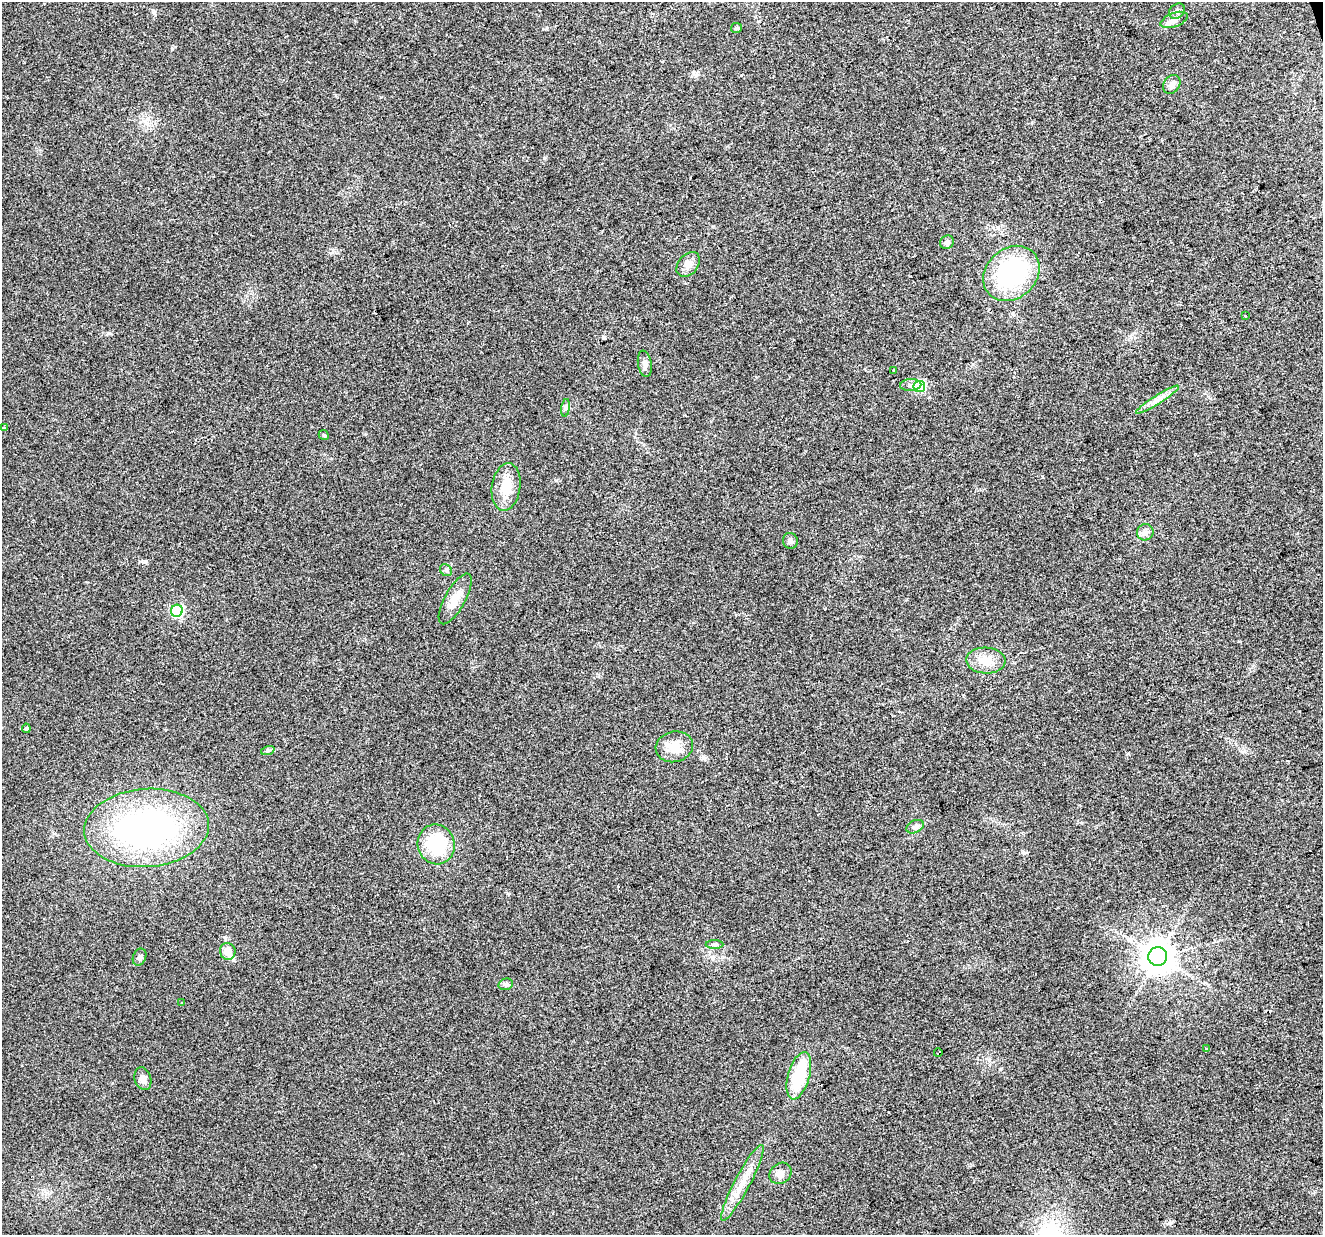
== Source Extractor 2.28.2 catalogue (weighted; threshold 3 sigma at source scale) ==
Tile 10 of 4 x 4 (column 2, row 3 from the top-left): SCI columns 1322-2642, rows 1290-2522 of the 5285 x 5096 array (HDU 1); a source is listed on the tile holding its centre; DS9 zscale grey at full resolution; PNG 1325 x 1237 px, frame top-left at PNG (2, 2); each listed source drawn as its Kron ellipse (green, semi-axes under 4 px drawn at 4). Shown black and unused: <1% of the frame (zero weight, under 2 of 3 exposures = <1% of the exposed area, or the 3 px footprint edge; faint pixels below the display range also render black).
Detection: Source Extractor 2.28.2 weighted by HDU 2 'WHT'; one run over the whole footprint, this tile lists its part. Background 0.0283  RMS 0.0061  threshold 0.0276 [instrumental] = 3 sigma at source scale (4.5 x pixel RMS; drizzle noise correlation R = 1.50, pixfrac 1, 0.0396/0.0396 arcsec/px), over >= 5 px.
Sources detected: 43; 2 inside a brighter listed object's ellipse — not listed separately; the other 41 listed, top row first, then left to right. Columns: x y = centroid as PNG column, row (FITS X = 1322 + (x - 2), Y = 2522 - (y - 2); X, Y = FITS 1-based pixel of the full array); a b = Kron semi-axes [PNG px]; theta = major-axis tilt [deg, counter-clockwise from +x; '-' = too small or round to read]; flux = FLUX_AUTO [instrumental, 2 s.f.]
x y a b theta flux
1177 11 9 7 36 1.9
1174 20 14 7 21 3.4
737 28 5 5 - 1.2
1172 84 10 8 53 2.7
947 242 7 6 - 2.1
688 264 14 10 50 4.2
1011 273 30 25 43 70
1245 316 3 2 - 0.59
645 364 13 6 -81 2.5
893 370 3 3 - 2.7
911 385 10 5 4 2.2
919 386 6 5 - 39
1157 400 25 4 32 4.6
566 408 9 4 81 1.4
4 428 4 3 - 1.3
324 435 5 4 - 0.88
506 487 24 14 82 13
1145 532 8 8 - 2.6
790 541 8 7 - 2
446 570 7 5 -44 1.2
455 599 28 10 61 9.2
177 611 6 6 - 65
986 660 19 13 -3 9.5
26 728 4 4 - 1
674 747 19 15 14 9.9
268 750 7 4 19 1.2
915 827 9 6 24 2.1
147 828 62 39 4 170
436 844 20 18 -73 32
714 944 9 4 0 1.3
228 951 8 7 - 5.6
140 957 9 6 68 1.9
1158 957 9 9 - 1100
506 984 7 5 15 1.6
182 1003 3 3 - 1.5
1206 1048 3 3 - 0.84
938 1053 4 2 - 1.5
799 1076 24 10 74 28
143 1079 11 8 -73 3.4
780 1173 12 10 42 3.7
742 1183 43 8 62 12
Unlisted compact peaks at least as high as the median listed source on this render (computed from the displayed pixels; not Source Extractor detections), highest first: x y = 172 49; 225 938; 544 158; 145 562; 703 757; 1024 853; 556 480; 365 434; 547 28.